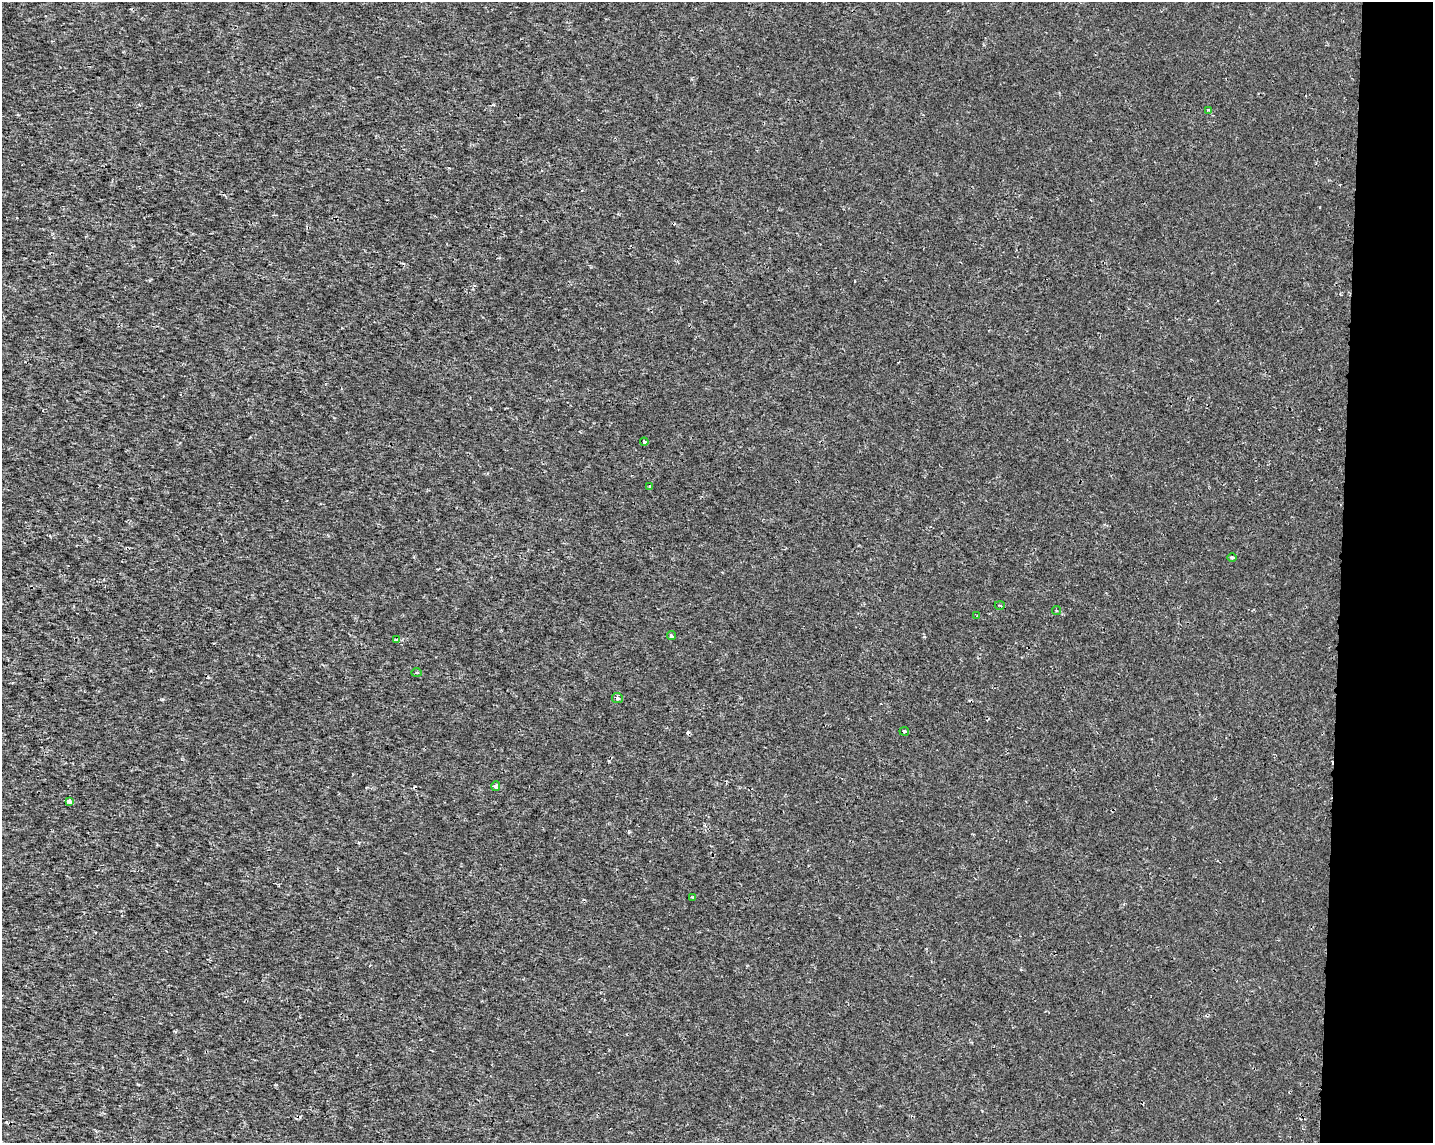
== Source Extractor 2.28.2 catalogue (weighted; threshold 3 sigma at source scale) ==
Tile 9 of 3 x 4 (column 3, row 3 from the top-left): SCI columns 3088-4518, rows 1148-2288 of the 4801 x 4569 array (HDU 1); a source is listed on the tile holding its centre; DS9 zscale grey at full resolution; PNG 1435 x 1145 px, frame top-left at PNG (2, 2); each listed source drawn as its Kron ellipse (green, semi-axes under 4 px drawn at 4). Shown black and unused: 6% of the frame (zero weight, under 2 of 3 exposures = <1% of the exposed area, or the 3 px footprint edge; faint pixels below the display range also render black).
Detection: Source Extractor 2.28.2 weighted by HDU 2 'WHT'; one run over the whole footprint, this tile lists its part. Background 1.43e-04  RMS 0.0016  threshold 0.00703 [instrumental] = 3 sigma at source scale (4.5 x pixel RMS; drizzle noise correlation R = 1.50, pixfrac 1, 0.0396/0.0396 arcsec/px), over >= 5 px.
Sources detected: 19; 4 cosmic-ray / hot-pixel residue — neither listed nor drawn; the other 15 listed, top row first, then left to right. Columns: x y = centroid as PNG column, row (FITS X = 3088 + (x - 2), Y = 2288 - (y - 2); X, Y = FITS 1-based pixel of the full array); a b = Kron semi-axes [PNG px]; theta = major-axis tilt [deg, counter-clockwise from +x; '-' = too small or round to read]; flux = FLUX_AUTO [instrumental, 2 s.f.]
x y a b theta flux
1208 110 4 3 - 0.24
644 442 4 3 - 0.27
650 487 3 3 - 0.45
1232 557 4 3 - 0.43
1000 605 5 2 - 0.16
1057 610 4 3 - 0.17
977 616 4 3 - 0.18
671 636 4 3 - 0.29
396 640 4 3 - 0.68
416 673 5 3 - 0.15
617 698 5 5 - 0.42
904 731 5 4 - 0.32
496 786 5 3 - 0.73
69 801 4 3 - 0.99
693 897 3 3 - 0.15
Overlapping masked pixels (flux is a lower limit): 1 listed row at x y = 69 801